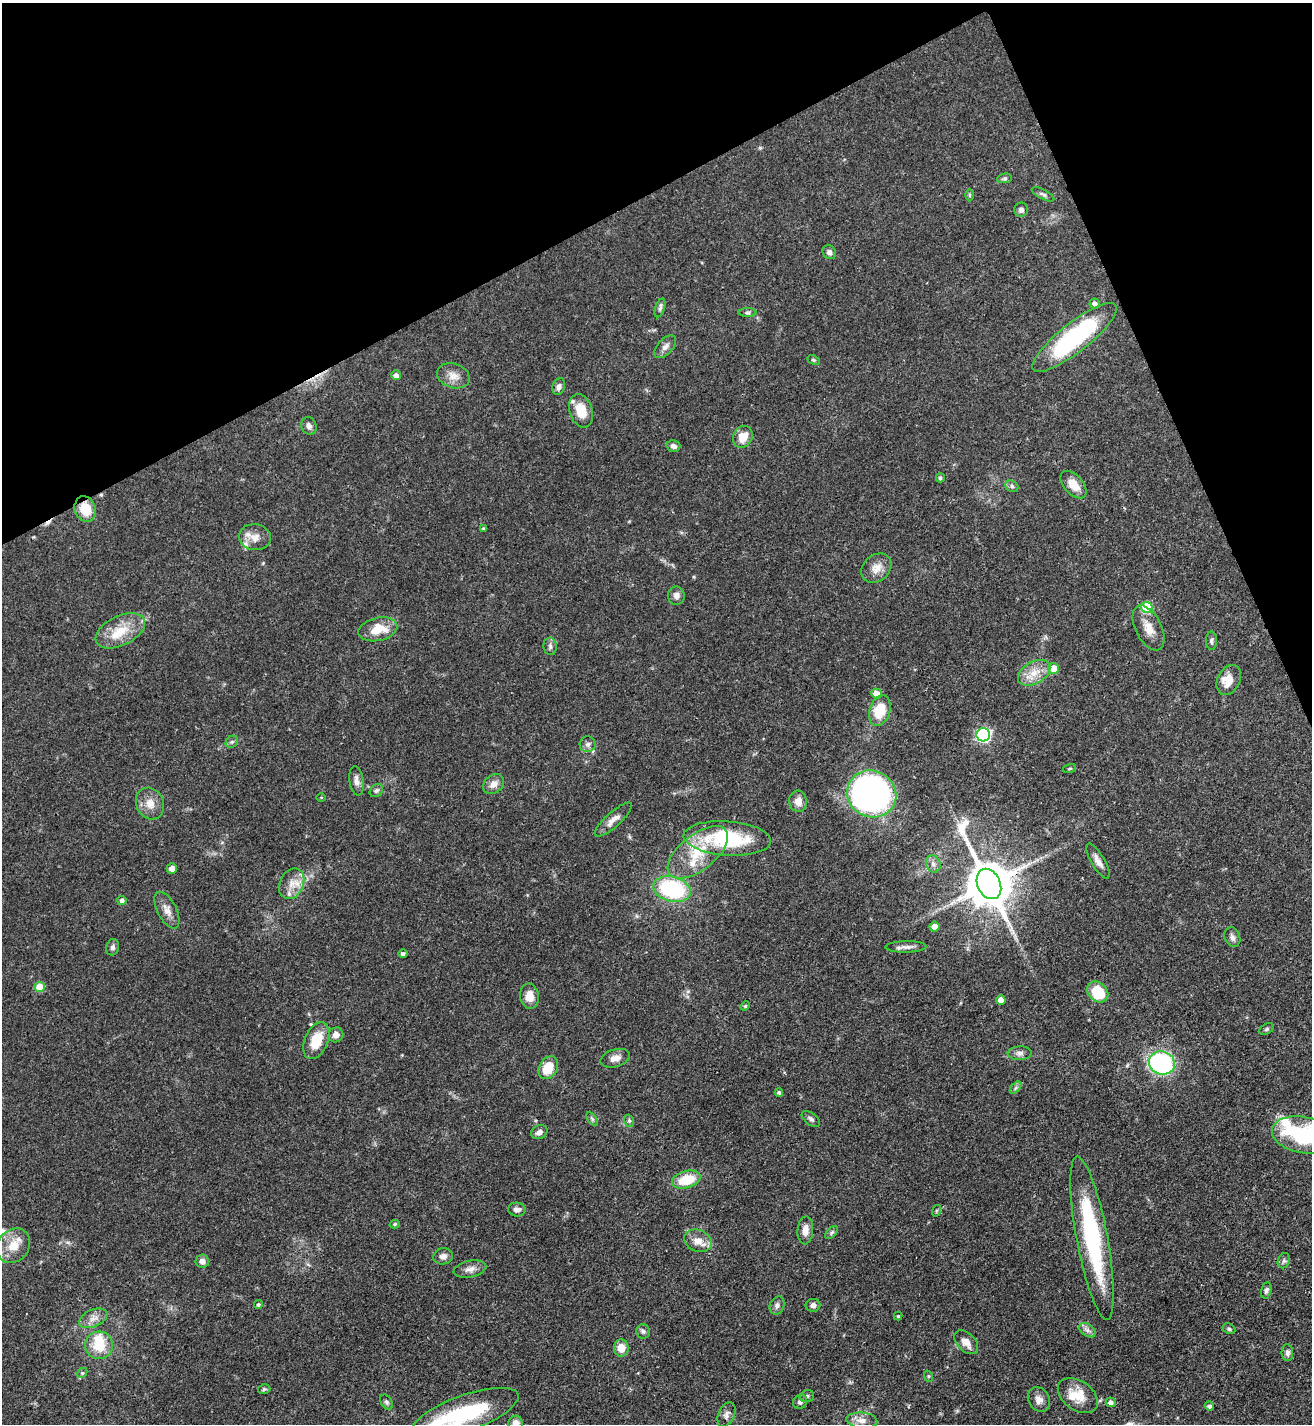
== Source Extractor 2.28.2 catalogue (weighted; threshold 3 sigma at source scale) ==
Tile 3 of 4 x 4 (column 3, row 1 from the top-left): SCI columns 2777-4086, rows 4272-5693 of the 5686 x 5696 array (HDU 1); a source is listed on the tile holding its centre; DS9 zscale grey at full resolution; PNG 1314 x 1426 px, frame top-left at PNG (2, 3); each listed source drawn as its Kron ellipse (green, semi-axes under 4 px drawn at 4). Shown black and unused: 21% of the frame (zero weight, under 3 of 4 exposures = <1% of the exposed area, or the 3 px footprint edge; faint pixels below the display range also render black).
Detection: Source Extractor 2.28.2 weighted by HDU 2 'WHT'; one run over the whole footprint, this tile lists its part. Background 0.0597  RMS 0.0039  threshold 0.0174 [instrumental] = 3 sigma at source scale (4.5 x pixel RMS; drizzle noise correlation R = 1.50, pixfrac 1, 0.05/0.05 arcsec/px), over >= 5 px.
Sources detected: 133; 4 inside a brighter object's white glare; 2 cosmic-ray / hot-pixel residue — neither listed nor drawn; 4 inside a brighter listed object's ellipse — not listed separately; the other 123 listed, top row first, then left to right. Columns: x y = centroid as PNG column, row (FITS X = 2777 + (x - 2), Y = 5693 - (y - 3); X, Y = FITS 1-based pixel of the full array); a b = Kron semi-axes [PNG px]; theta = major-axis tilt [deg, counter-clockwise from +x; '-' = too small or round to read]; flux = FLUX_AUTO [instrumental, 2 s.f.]
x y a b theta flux
1005 178 7 5 6 0.71
1043 194 12 4 -27 1
970 195 6 4 -90 0.5
1021 210 7 7 - 1.2
829 252 7 6 - 1.5
1095 304 5 5 - 1.6
660 308 9 4 72 0.97
748 313 9 4 0 0.74
1075 337 52 14 38 55
665 347 13 7 47 2
813 360 6 4 -26 0.59
396 375 5 5 - 1.9
453 376 17 12 -18 3.9
559 387 8 6 71 2
581 411 17 11 -72 8.2
309 426 9 7 -66 1.6
743 437 11 9 63 5.5
673 446 7 5 -15 1.4
940 478 4 4 - 0.72
1073 485 16 9 -49 5.6
1012 486 7 5 -25 0.78
85 509 13 10 -69 8.2
483 528 4 4 - 0.58
255 537 16 13 -7 4.2
876 568 16 13 43 4.5
676 596 9 8 - 1.7
1147 608 6 5 - 23
1149 628 24 13 -63 5.3
378 629 20 11 13 8.5
120 631 26 14 26 9.9
1211 641 9 5 -89 1.1
550 646 9 6 -82 1.3
1054 668 5 5 - 6.5
1034 673 17 11 30 5.8
1229 680 16 11 64 5.6
876 693 5 5 - 3.4
880 711 15 10 71 12
983 735 7 6 - 78
232 742 7 5 43 0.81
588 744 8 7 - 1.4
1069 769 7 3 19 0.4
356 781 15 7 -81 2.3
494 784 11 9 38 2.8
376 790 7 6 - 0.96
872 794 25 23 -25 170
321 797 5 3 - 0.35
798 801 10 9 - 3.5
150 803 16 13 -64 4.6
613 820 24 7 42 3.4
727 838 44 17 -4 34
698 852 36 18 38 16
1098 861 20 6 -59 2.7
933 864 9 7 -71 1.7
172 869 5 5 - 2.3
292 884 16 12 64 4.9
989 884 16 11 -65 1800
672 889 19 12 -15 38
122 900 4 4 - 1.2
167 910 20 9 -63 3.4
934 926 5 5 - 3.5
1232 937 10 7 -67 1.6
113 947 8 6 74 1.1
906 947 20 5 1 2.3
403 954 4 4 - 1
40 987 5 5 - 8.3
1098 992 12 9 -43 12
529 996 12 9 -83 4.1
1001 1000 5 4 - 3.6
745 1006 5 4 - 0.37
1267 1029 8 5 28 0.68
336 1035 8 7 - 2.1
316 1041 19 11 67 9.3
1020 1053 12 7 2 1.6
615 1058 15 8 17 2.7
1162 1063 13 11 -20 61
548 1068 12 9 57 8.2
1016 1088 7 4 46 0.77
779 1093 4 4 - 0.76
592 1119 8 4 -53 0.73
811 1119 10 5 -37 1.2
629 1121 6 5 - 0.67
539 1132 8 6 25 1.9
1303 1135 31 18 -10 34
686 1180 15 8 15 12
517 1209 9 7 -9 1.8
936 1211 6 3 72 0.47
395 1224 5 4 - 0.71
805 1230 14 8 86 3.2
832 1232 8 5 46 0.73
1092 1238 83 15 -79 47
698 1241 14 11 -21 4.4
13 1246 18 15 50 7.5
443 1256 10 8 10 1.8
202 1261 7 6 - 2.2
1284 1261 8 6 69 0.94
470 1269 16 8 12 2.7
1266 1290 8 5 77 0.97
258 1304 4 4 - 0.79
777 1305 9 7 67 1.5
813 1305 7 6 - 1.6
898 1316 4 4 - 0.49
93 1318 15 8 24 2.9
1229 1329 6 5 - 0.73
1087 1330 9 6 -37 1.5
643 1331 7 7 - 1
966 1342 14 9 -45 3.2
99 1345 14 14 - 9.6
621 1348 8 7 - 4.7
1287 1353 8 6 -89 1.3
82 1373 6 4 45 0.58
928 1376 6 3 -71 0.51
264 1389 6 4 15 0.57
807 1396 7 5 16 0.98
1078 1396 22 14 -36 8
1039 1399 13 10 -59 2.7
386 1402 8 5 -53 0.83
800 1402 7 6 - 1.5
1111 1402 5 5 - 1.6
1209 1406 4 4 - 1.1
465 1413 56 18 20 38
726 1414 13 8 65 1.8
862 1420 15 8 -5 3.3
516 1424 8 7 - 3
Overlapping masked pixels (flux is a lower limit): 2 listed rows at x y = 85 509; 989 884
Isophote crosses this tile's border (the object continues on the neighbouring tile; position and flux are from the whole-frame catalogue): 3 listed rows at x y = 1303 1135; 465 1413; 516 1424